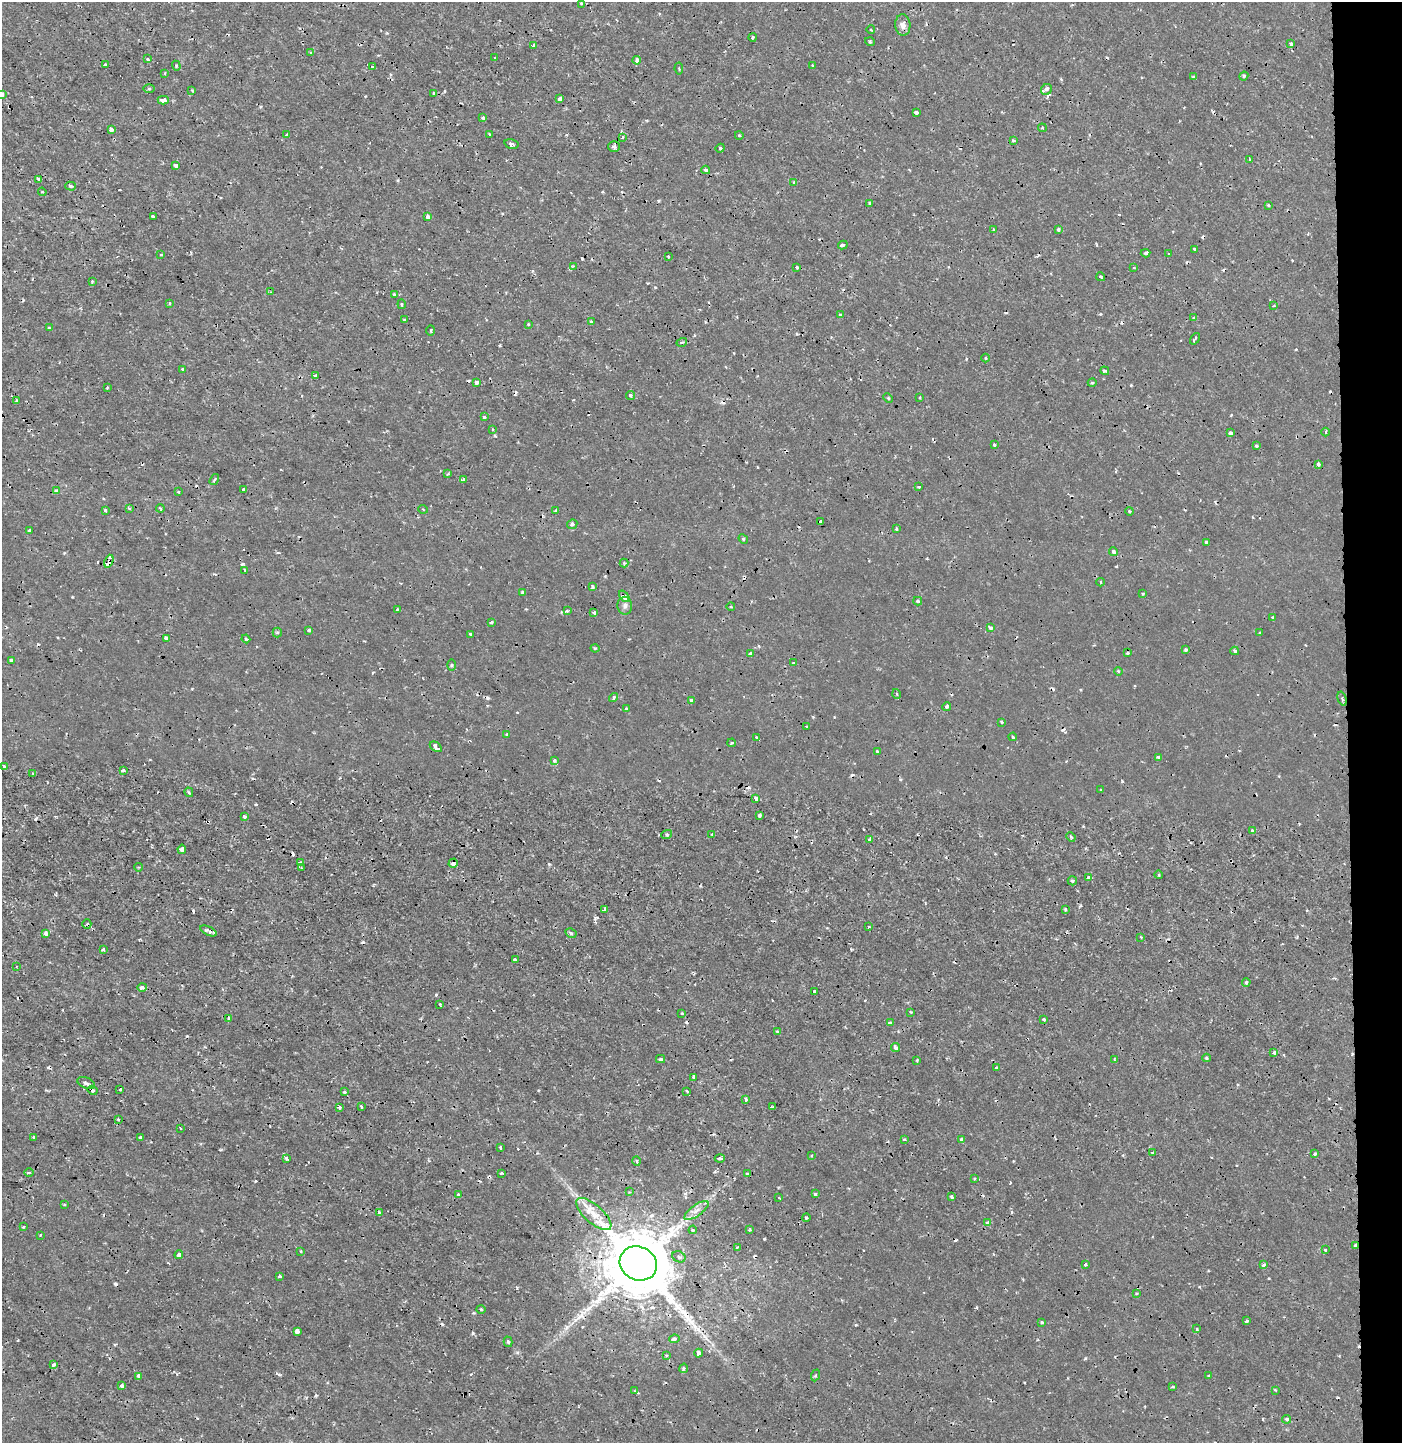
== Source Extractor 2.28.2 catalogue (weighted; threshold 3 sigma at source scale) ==
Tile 6 of 3 x 3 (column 3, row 2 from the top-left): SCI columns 2991-4390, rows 1449-2889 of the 4579 x 4330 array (HDU 1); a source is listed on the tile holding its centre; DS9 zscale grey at full resolution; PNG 1404 x 1445 px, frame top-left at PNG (2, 2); each listed source drawn as its Kron ellipse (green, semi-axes under 4 px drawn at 4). Shown black and unused: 4% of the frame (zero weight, under 2 of 3 exposures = <1% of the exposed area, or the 3 px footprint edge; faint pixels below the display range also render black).
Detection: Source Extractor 2.28.2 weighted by HDU 2 'WHT'; one run over the whole footprint, this tile lists its part. Background 2.84e-04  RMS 0.0012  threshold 0.00531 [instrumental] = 3 sigma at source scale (4.5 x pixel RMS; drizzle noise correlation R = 1.50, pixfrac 1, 0.0396/0.0396 arcsec/px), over >= 5 px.
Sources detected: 334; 48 cosmic-ray / hot-pixel residue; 1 long thin detection or spike segment (spike, bleed or trail) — neither listed nor drawn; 2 inside a brighter listed object's ellipse — not listed separately; the other 283 listed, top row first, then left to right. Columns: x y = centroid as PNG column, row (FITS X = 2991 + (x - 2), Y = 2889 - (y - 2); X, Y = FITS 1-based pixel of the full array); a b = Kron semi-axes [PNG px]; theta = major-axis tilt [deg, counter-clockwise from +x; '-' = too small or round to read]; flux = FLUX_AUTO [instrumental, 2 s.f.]
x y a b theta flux
581 3 3 3 - 0.13
903 25 11 7 -86 0.62
871 30 4 2 - 0.1
753 37 4 3 - 0.12
870 42 5 3 - 0.12
1291 43 3 3 - 0.34
534 46 3 3 - 0.53
311 53 4 4 - 0.17
495 58 3 2 - 0.097
148 59 3 3 - 0.19
637 60 4 3 - 0.74
105 65 3 3 - 0.32
176 66 5 4 - 0.16
813 66 4 2 - 0.11
373 67 3 2 - 0.16
679 69 6 4 -82 0.15
165 73 3 3 - 0.12
1244 76 4 4 - 0.14
1193 77 4 4 - 0.15
149 89 5 4 - 0.15
1046 89 6 5 - 0.29
192 90 3 2 - 0.11
434 93 3 2 - 0.15
2 94 4 3 - 0.39
560 99 4 4 - 0.45
163 100 5 3 - 0.85
916 113 3 3 - 0.59
483 118 4 4 - 0.22
1042 128 4 4 - 0.12
111 130 4 3 - 0.8
489 134 3 3 - 0.14
287 135 4 3 - 0.17
739 135 4 3 - 0.094
622 137 4 2 - 0.11
1014 140 3 3 - 0.2
511 144 7 5 -17 0.3
614 146 6 5 - 0.32
720 148 4 4 - 0.14
1249 159 3 2 - 0.15
176 165 4 3 - 0.51
706 170 4 4 - 0.27
39 179 4 3 - 0.46
794 182 4 3 - 0.21
70 186 5 4 - 0.19
42 192 4 3 - 0.12
870 203 3 3 - 0.25
1268 205 4 3 - 0.12
153 216 3 3 - 0.17
428 216 4 3 - 0.72
1058 229 3 3 - 0.34
993 230 3 3 - 0.51
843 245 5 3 - 0.33
1195 249 3 2 - 0.14
1145 253 5 3 - 0.2
1169 254 3 3 - 0.13
161 255 3 3 - 0.11
668 257 3 2 - 0.12
573 266 4 3 - 0.11
797 267 3 3 - 0.36
1134 267 4 2 - 0.09
1101 277 4 3 - 0.22
92 281 3 3 - 0.13
270 292 3 3 - 0.086
394 295 3 3 - 0.29
170 303 4 3 - 0.13
402 304 5 3 - 0.13
1274 306 3 3 - 0.12
840 315 3 3 - 0.54
1194 317 3 3 - 0.19
405 320 4 3 - 0.16
591 322 4 3 - 0.17
528 324 3 3 - 0.095
49 328 3 2 - 0.21
431 330 5 3 - 0.12
1195 339 6 2 53 0.21
682 342 5 3 - 0.12
986 358 4 3 - 0.1
182 369 3 3 - 0.11
1105 371 4 3 - 0.28
316 376 3 3 - 0.52
476 382 4 3 - 0.69
1092 383 4 3 - 0.13
107 388 4 3 - 0.11
631 395 5 4 - 0.28
888 398 5 3 - 0.13
920 398 4 2 - 0.11
16 400 3 3 - 0.19
484 417 4 3 - 0.2
492 429 3 2 - 0.12
1230 432 4 3 - 0.47
1326 432 4 3 - 0.13
994 445 4 3 - 0.15
1256 446 3 2 - 0.21
1318 464 4 3 - 0.28
448 474 3 2 - 0.11
214 479 6 3 56 0.17
464 480 4 3 - 0.44
919 487 4 3 - 0.11
244 490 4 3 - 0.54
56 491 3 3 - 0.63
178 492 3 3 - 0.13
129 508 4 3 - 0.15
160 508 4 3 - 0.12
423 509 5 3 - 0.1
105 510 3 3 - 0.16
555 511 4 3 - 0.13
1129 511 4 3 - 0.13
820 521 3 3 - 0.27
572 524 5 4 - 0.31
896 529 3 3 - 0.25
29 530 3 2 - 0.14
743 539 5 4 - 0.17
1207 542 3 3 - 0.46
1113 552 4 4 - 0.33
109 561 7 3 69 31
624 563 4 4 - 0.13
245 570 3 2 - 0.16
1101 582 4 3 - 0.11
592 587 3 3 - 0.29
522 592 4 3 - 0.13
1143 593 4 3 - 0.14
624 596 7 4 -49 1.3
918 601 4 3 - 0.22
625 606 9 7 -88 0.42
731 607 4 3 - 0.1
397 609 3 3 - 0.12
567 611 4 4 - 0.16
594 612 4 3 - 0.14
1273 618 3 3 - 0.26
491 622 4 3 - 0.12
991 628 4 4 - 0.37
309 630 4 3 - 0.24
277 632 5 4 - 0.19
1259 633 3 2 - 0.13
470 634 3 3 - 0.23
167 638 4 3 - 0.63
246 639 4 4 - 0.18
595 648 4 4 - 0.13
1185 650 3 3 - 0.26
1235 651 4 3 - 0.21
1127 653 3 2 - 0.17
750 654 4 3 - 0.24
11 660 4 3 - 0.42
794 663 3 3 - 0.24
451 665 5 3 - 0.13
1118 671 4 3 - 0.13
897 694 5 3 - 0.051
614 697 5 4 - 0.23
1342 699 7 4 -74 0.21
691 701 4 3 - 0.35
947 706 4 4 - 0.27
626 708 4 2 - 0.093
1002 722 4 4 - 0.14
807 727 3 2 - 0.14
507 734 3 3 - 0.17
757 737 4 3 - 0.45
1013 737 4 3 - 0.18
732 743 4 3 - 0.16
436 747 7 4 -35 0.64
877 752 4 3 - 0.16
1158 757 4 3 - 0.21
554 760 4 4 - 0.32
4 767 4 3 - 0.33
123 770 4 3 - 0.18
33 774 4 2 - 0.17
1100 790 3 3 - 0.12
189 792 5 3 - 0.14
756 798 3 3 - 0.37
760 815 4 3 - 0.31
245 816 3 3 - 0.26
1252 831 3 3 - 0.47
667 834 5 3 - 0.16
712 835 3 2 - 0.15
1071 837 5 3 - 0.13
870 839 4 3 - 0.54
182 849 4 4 - 0.5
300 863 4 3 - 0.37
453 863 5 4 - 0.51
138 867 4 3 - 0.11
301 868 3 2 - 0.13
1159 875 4 3 - 0.11
1088 877 3 3 - 0.32
1072 881 4 4 - 0.24
1065 909 3 3 - 0.26
605 910 4 3 - 0.33
87 924 5 2 - 0.11
869 927 3 3 - 0.13
209 931 9 4 -25 0.44
571 933 6 4 -29 0.23
45 934 4 3 - 0.48
1141 937 4 2 - 0.11
103 949 4 3 - 0.16
515 959 3 2 - 0.18
16 966 3 2 - 0.11
1246 982 4 4 - 0.19
142 987 4 4 - 0.51
814 992 3 3 - 0.46
440 1004 3 3 - 0.14
911 1012 3 3 - 0.089
682 1014 4 2 - 0.1
229 1018 3 3 - 0.36
1044 1020 3 3 - 0.23
890 1023 4 3 - 0.18
777 1031 3 3 - 0.23
895 1048 4 3 - 0.49
1274 1053 3 3 - 0.5
1207 1058 4 3 - 0.21
661 1059 4 3 - 0.23
917 1060 3 3 - 0.12
1115 1060 3 3 - 0.23
996 1068 3 3 - 0.15
694 1077 4 3 - 0.5
86 1083 9 5 -22 0.36
120 1089 3 3 - 0.3
93 1090 5 4 - 0.37
687 1091 3 2 - 0.12
344 1092 3 3 - 0.16
746 1099 4 3 - 0.16
361 1106 3 2 - 0.15
339 1107 3 2 - 0.33
772 1107 3 2 - 0.12
118 1119 4 3 - 0.15
180 1128 3 2 - 0.15
33 1137 3 3 - 0.36
140 1137 3 3 - 0.28
904 1139 3 3 - 0.17
961 1140 3 3 - 0.36
500 1147 3 3 - 0.15
1152 1153 4 3 - 0.13
1315 1154 4 3 - 0.23
811 1156 3 3 - 0.15
286 1158 4 3 - 0.36
720 1158 5 3 - 0.35
637 1161 5 3 - 0.12
29 1173 5 3 - 0.15
501 1173 3 2 - 0.16
747 1174 4 3 - 0.25
974 1179 4 2 - 0.093
629 1192 3 2 - 0.095
815 1194 3 3 - 0.22
458 1195 3 3 - 0.39
951 1197 4 3 - 0.23
779 1198 4 2 - 0.08
64 1204 3 3 - 0.12
696 1210 14 5 36 0.72
379 1213 3 3 - 0.17
594 1214 22 9 -42 2
806 1217 4 3 - 0.1
988 1223 4 4 - 0.94
23 1227 4 2 - 0.099
693 1230 4 4 - 0.13
750 1230 3 3 - 0.14
40 1235 3 2 - 0.11
1356 1246 3 3 - 0.47
737 1247 3 2 - 0.17
1326 1250 3 3 - 0.19
301 1251 3 3 - 0.11
179 1255 4 3 - 0.48
679 1257 7 5 -26 0.36
638 1263 19 16 -26 1200
1085 1265 3 3 - 0.21
1263 1265 4 3 - 0.25
279 1276 3 3 - 0.22
1136 1294 3 2 - 0.14
481 1309 4 3 - 0.11
1246 1321 3 3 - 0.18
1042 1322 3 3 - 0.21
1197 1329 4 3 - 0.12
297 1331 4 4 - 0.71
674 1339 5 4 - 0.49
508 1342 5 4 - 0.2
699 1353 4 4 - 0.39
666 1356 3 3 - 0.13
54 1365 4 3 - 0.24
684 1368 4 4 - 0.17
815 1375 6 4 68 0.17
1209 1375 4 3 - 0.11
139 1376 4 4 - 0.31
122 1386 3 3 - 0.63
1173 1387 3 3 - 0.19
1275 1390 4 3 - 0.098
635 1391 3 3 - 0.11
1287 1419 4 4 - 0.33
Overlapping masked pixels (flux is a lower limit): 8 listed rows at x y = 109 561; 624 596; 453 863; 209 931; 93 1090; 1356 1246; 638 1263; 699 1353
Isophote crosses this tile's border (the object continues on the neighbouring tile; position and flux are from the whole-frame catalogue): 1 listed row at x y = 2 94
Unlisted compact peaks at least as high as the median listed source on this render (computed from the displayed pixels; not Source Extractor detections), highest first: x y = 595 918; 764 1239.